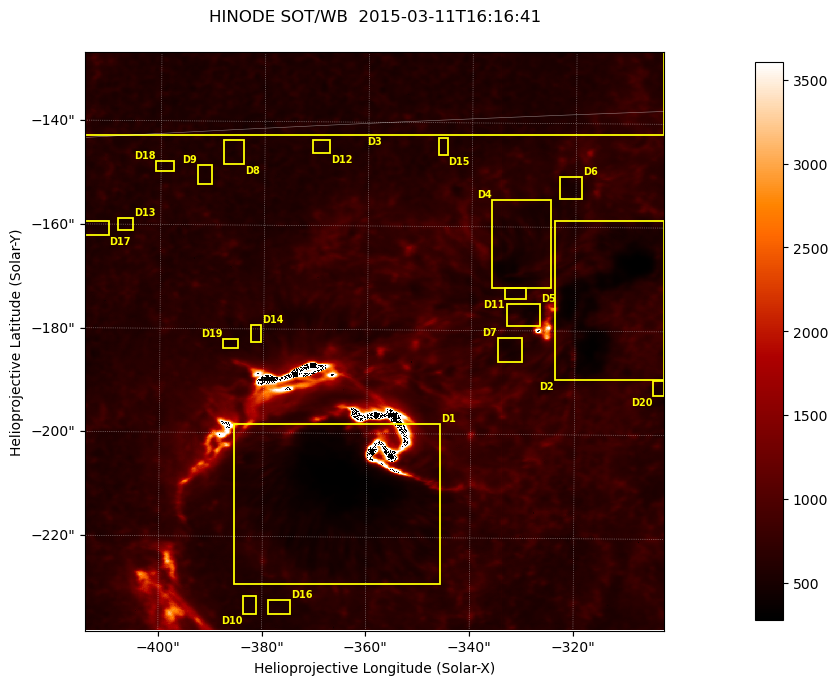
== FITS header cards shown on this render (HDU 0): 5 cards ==
TELESCOP= 'HINODE'
INSTRUME= 'SOT/WB'
DATE_OBS= '2015-03-11T16:16:41.918'
CTYPE1  = 'Solar-X'
CTYPE2  = 'Solar-Y'

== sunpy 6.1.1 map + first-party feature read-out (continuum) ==
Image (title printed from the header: HINODE SOT/WB  2015-03-11T16:16:41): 1024 x 1024 px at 0.109 arcsec/px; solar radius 966 arcsec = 8862 px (partial field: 0.4% of the solar disc is inside the frame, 100% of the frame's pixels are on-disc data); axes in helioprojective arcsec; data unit not stated in the header (colour bar unlabelled)
Orientation: roll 0.412 deg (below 1 deg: not rotated)
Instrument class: CONTINUUM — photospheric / low-chromospheric filtergram (Ca II H line): granulation and sunspots, dark-feature search
Dark features (sunspots / pores): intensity divided by the frame's on-disc median (partial field: no limb-darkening profile); reference = the frame's on-disc median (the 8%-of-disc-diameter window exceeds this field); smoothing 3 px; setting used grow <= 0.84, no closing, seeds <= 0.84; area >= 262 px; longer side >= 12 px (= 1.3 arcsec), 6 px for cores <= 0.7; partial field; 21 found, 20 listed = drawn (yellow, D1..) (cap 20 boxes per figure: the strongest are kept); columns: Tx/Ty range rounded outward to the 1 arcsec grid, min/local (2 s.f., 1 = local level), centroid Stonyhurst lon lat
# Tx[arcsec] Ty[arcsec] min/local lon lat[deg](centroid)
D1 -386..-345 -230..-198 0.41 -24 -19
D2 -324..-302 -190..-158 0.42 -20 -17
D3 -415..-303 -143..-126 0.4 -23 -15
D4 -337..-324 -172..-154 0.58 -21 -17
D5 -334..-326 -179..-174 0.64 -21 -17
D6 -324..-318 -155..-150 0.71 -20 -16
D7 -335..-330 -186..-181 0.73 -21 -18
D8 -388..-384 -149..-143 0.75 -24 -15
D9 -393..-390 -153..-148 0.78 -25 -16
D10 -384..-381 -235..-231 0.79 -25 -21
D11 -334..-329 -174..-171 0.77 -21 -17
D12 -371..-367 -147..-143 0.74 -23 -15
D13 -409..-405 -162..-158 0.77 -26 -16
D14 -383..-380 -183..-179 0.79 -24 -17
D15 -347..-344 -147..-143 0.78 -22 -15
D16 -379..-374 -235..-232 0.79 -24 -21
D17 -415..-410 -163..-159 0.8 -26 -16
D18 -401..-397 -150..-147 0.77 -25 -15
D19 -388..-384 -184..-182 0.78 -25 -17
D20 -305..-302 -193..-189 0.79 -19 -18